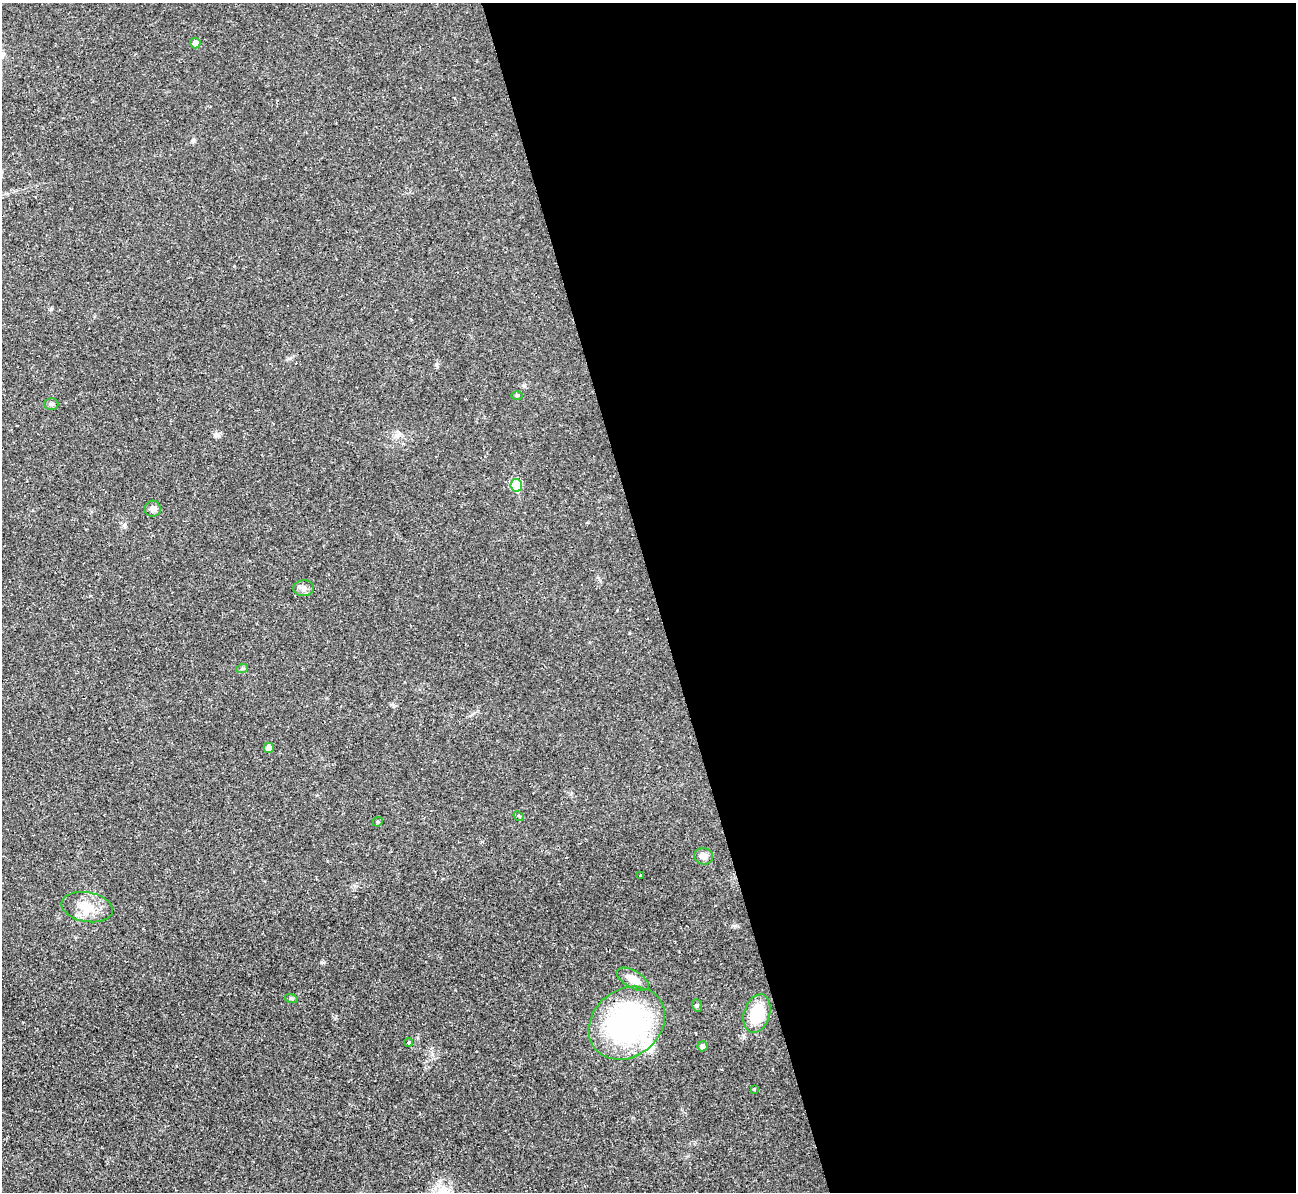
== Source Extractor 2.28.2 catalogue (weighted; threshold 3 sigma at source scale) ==
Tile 8 of 4 x 4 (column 4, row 2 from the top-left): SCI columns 3894-5187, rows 2687-3876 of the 5239 x 5221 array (HDU 1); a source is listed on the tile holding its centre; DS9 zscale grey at full resolution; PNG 1298 x 1194 px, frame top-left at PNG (2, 3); each listed source drawn as its Kron ellipse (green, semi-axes under 4 px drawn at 4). Shown black and unused: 49% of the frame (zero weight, under 2 of 3 exposures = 3% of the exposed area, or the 3 px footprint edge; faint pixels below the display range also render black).
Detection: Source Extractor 2.28.2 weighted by HDU 2 'WHT'; one run over the whole footprint, this tile lists its part. Background 0.0282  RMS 0.004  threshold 0.0182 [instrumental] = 3 sigma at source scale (4.5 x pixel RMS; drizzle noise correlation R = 1.50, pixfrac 1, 0.05/0.05 arcsec/px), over >= 5 px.
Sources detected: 22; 1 inside a brighter listed object's ellipse — not listed separately; the other 21 listed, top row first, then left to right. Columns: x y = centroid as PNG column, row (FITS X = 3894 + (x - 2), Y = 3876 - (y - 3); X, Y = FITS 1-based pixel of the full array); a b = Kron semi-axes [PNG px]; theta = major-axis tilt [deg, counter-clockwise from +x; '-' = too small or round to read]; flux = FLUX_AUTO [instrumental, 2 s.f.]
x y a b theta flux
195 43 5 5 - 2.3
517 395 6 3 1 0.4
51 404 7 5 0 0.88
516 485 6 5 - 12
153 509 8 8 - 1.8
304 588 10 8 1 1.7
242 669 6 4 20 0.55
269 748 5 5 - 2.2
519 816 6 4 -38 0.6
378 822 5 4 - 0.62
704 856 9 8 - 2.1
641 875 3 2 - 0.67
87 907 26 15 -10 8.4
633 979 18 8 -29 4.2
291 998 6 4 -18 0.53
697 1005 6 5 - 0.64
757 1014 20 13 72 15
627 1023 41 33 38 83
409 1042 4 4 - 0.65
702 1046 5 5 - 1.4
754 1089 3 3 - 0.79
Unlisted compact peaks at least as high as the median listed source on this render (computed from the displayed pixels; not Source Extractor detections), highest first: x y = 321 962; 193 140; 744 1037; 51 309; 436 364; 289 358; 124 525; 524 386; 218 435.